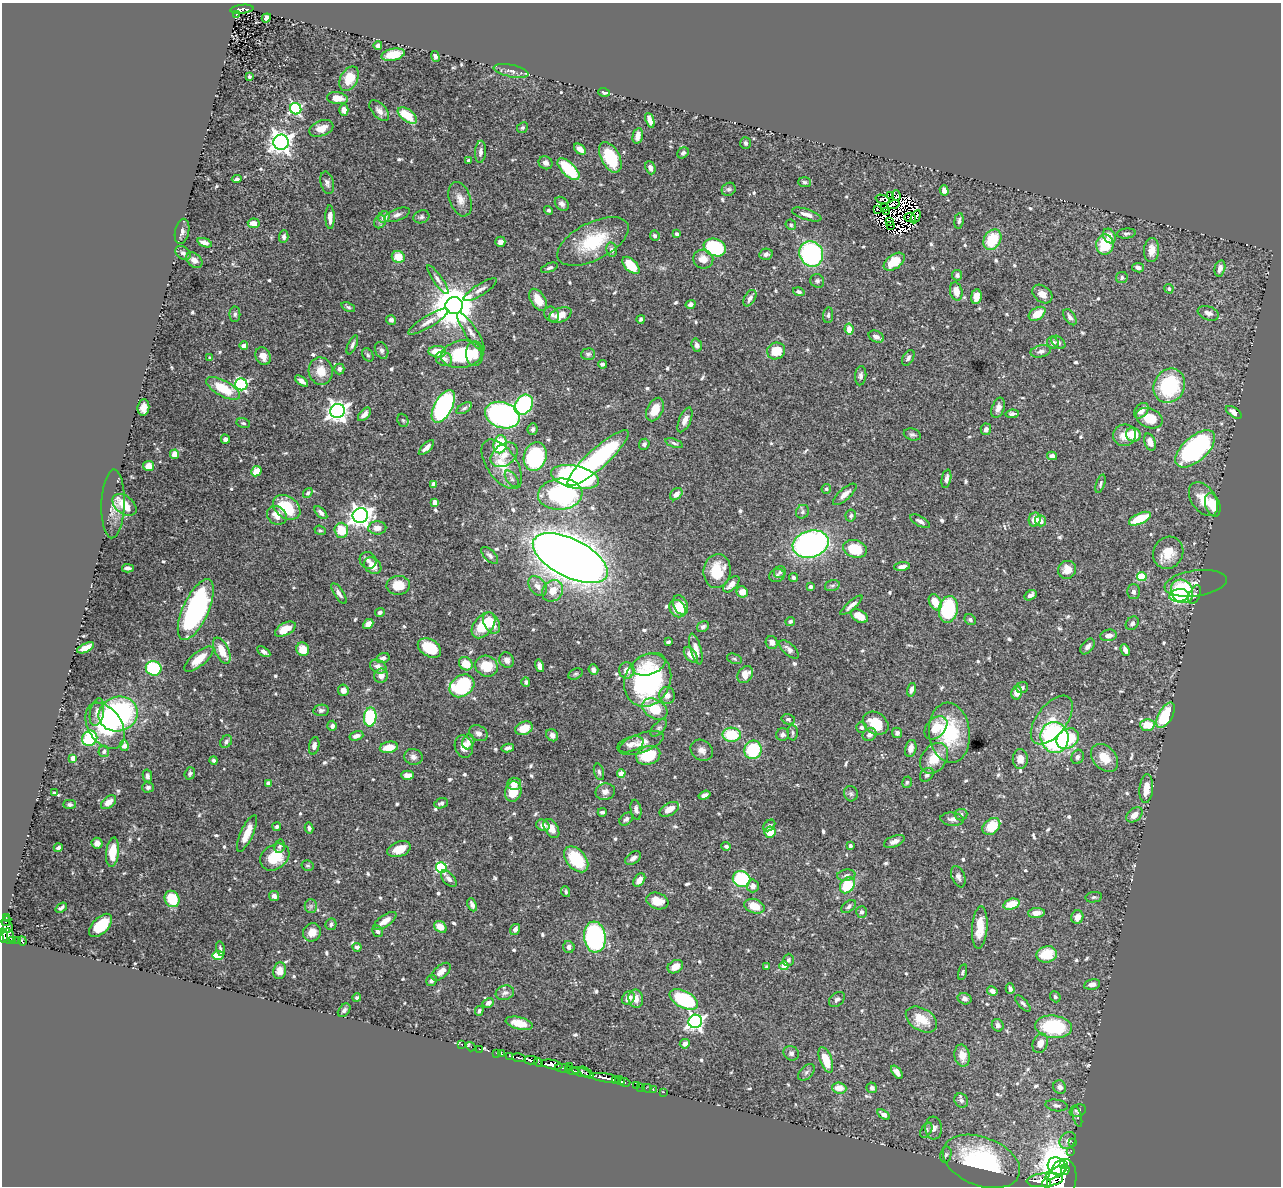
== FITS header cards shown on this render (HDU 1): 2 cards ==
NAXIS1  =                 1279
NAXIS2  =                 1184

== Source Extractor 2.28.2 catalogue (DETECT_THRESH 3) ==
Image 1279 x 1184 px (HDU 1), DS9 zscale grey, 1 PNG px = 1 image px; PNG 1283 x 1188 px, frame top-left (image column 1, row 1184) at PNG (2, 3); each listed source drawn as its Kron ellipse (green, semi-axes under 4 px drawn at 4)
Background 0.422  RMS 0.015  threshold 0.0444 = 3 sigma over >= 5 px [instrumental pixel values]
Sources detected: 701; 17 with non-positive FLUX_AUTO (blend fragments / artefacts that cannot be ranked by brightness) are neither listed nor drawn; of the other 684, the 500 brightest by FLUX_AUTO listed and drawn (184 fainter detections omitted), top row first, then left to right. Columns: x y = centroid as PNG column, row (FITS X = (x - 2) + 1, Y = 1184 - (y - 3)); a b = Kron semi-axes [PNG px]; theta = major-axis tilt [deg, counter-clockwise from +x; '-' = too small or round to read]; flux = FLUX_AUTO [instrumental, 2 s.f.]
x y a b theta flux
242 9 11 4 7 110
237 14 3 2 - 16
266 18 5 4 - 5.2
378 45 4 4 - 4.1
393 55 12 6 12 20
435 57 5 4 - 2.2
511 71 18 6 -12 6
249 77 3 3 - 2.2
349 79 13 8 63 17
604 92 6 3 -17 3
337 98 10 6 -7 11
296 109 6 5 - 150
344 110 6 4 -89 6.2
379 111 12 6 -48 5.4
407 115 11 6 -38 28
650 120 8 4 -69 8
321 128 12 7 20 12
522 128 6 5 - 2.2
638 136 8 5 78 6.8
281 142 7 7 - 780
746 143 6 5 - 2.5
580 149 7 4 -41 7.7
480 152 11 5 85 4.2
683 153 6 5 - 2.1
610 157 16 9 -63 47
469 161 3 3 - 2.9
545 163 7 6 - 4.4
650 168 7 5 -69 4.3
569 169 14 6 -44 57
237 179 5 3 - 2.3
805 182 6 5 - 1.9
327 183 11 6 -75 3.7
729 189 7 6 - 2.1
944 190 5 4 - 4.9
891 196 3 2 - 16
896 196 5 2 - 4.8
460 199 18 10 -71 9.2
883 199 7 3 -18 2.7
562 204 8 6 -46 3.3
893 204 6 2 18 1.8
884 207 3 2 - 1.9
877 209 3 2 - 4.8
549 210 4 4 - 2.1
886 211 4 2 - 3.5
807 214 15 5 -18 7.3
397 215 13 6 21 4.1
330 217 12 4 -89 6.4
384 217 6 5 - 7.9
421 217 8 6 18 2.7
910 217 5 4 - 2.9
916 217 7 3 62 2.8
959 221 8 4 82 2.6
380 222 7 5 57 2.4
889 222 3 3 - 5.6
254 223 6 5 - 9.5
791 225 5 5 - 1.8
890 225 3 2 - 2.2
182 231 13 7 78 4.3
676 234 4 3 - 3.2
1126 234 9 5 6 2.4
655 236 5 4 - 2.6
1109 236 8 6 -61 8
284 237 6 4 87 2.3
992 240 11 8 58 41
593 241 39 18 27 52
500 242 5 5 - 4.4
205 243 8 4 -19 6.1
1105 244 10 8 81 40
715 247 11 8 -22 83
612 250 7 5 -80 3.9
1152 250 12 7 87 9
183 253 8 6 -40 2.9
766 254 7 5 13 3.7
811 254 13 11 -63 140
398 257 6 6 - 16
703 259 10 9 - 10
194 260 9 6 -39 6
894 262 12 7 36 23
631 265 10 6 -46 29
549 268 9 4 20 2.5
1138 268 6 4 -11 3.6
1220 268 8 5 75 5.8
957 275 5 5 - 3.1
1122 277 6 5 - 2.6
438 280 17 4 -55 4.3
817 281 7 6 - 3
1169 289 5 4 - 1.8
480 290 19 5 32 5.4
956 291 9 6 -77 11
799 292 6 4 -16 2.5
1042 294 11 8 -39 8.1
976 297 7 5 82 10
750 298 9 5 60 4
538 300 12 7 -58 18
690 304 5 4 - 3.1
454 306 9 8 - 4000
348 307 7 4 -21 1.8
1208 313 11 6 -20 4.8
235 314 8 5 89 2.3
552 314 8 6 -50 3.4
1037 314 9 5 33 18
560 315 12 7 22 14
828 315 8 5 83 2.4
1070 317 9 5 -57 3.6
641 319 4 4 - 2.2
391 320 5 4 - 3.1
428 322 23 6 31 8
849 329 5 4 - 11
471 332 23 6 -56 7.9
876 337 8 5 -26 4.5
1058 342 8 5 -40 2.4
1053 343 6 5 - 5.2
352 345 10 4 65 2.6
697 345 7 5 -72 3.7
244 346 4 4 - 8.1
382 350 9 6 -64 3.2
776 351 9 8 - 24
1041 351 10 6 13 4.3
437 352 9 6 -1 20
462 354 21 13 10 59
475 354 12 8 90 12
588 354 7 5 1 2.3
368 355 7 5 -60 1.9
263 356 9 7 -65 7.8
210 358 4 4 - 2
908 358 8 5 58 3.3
444 359 8 7 - 6.8
603 364 4 4 - 2.1
339 369 5 5 - 3.8
321 371 14 12 -78 15
861 376 9 5 84 3.2
301 381 7 4 -37 5.9
241 384 6 6 - 160
1169 386 18 15 61 76
223 388 19 7 -29 32
524 405 11 8 55 120
443 406 18 9 61 230
143 408 8 6 83 6.8
464 408 8 4 31 2.3
998 408 10 6 69 5.6
655 410 12 7 63 17
337 411 7 7 - 640
1141 411 9 6 51 6.9
1234 412 9 4 -35 6.7
364 414 8 4 47 5.4
1012 414 7 4 8 3.3
502 415 18 13 -17 260
1149 418 14 9 -23 22
403 420 7 5 -67 1.8
685 420 13 6 66 6.1
243 423 7 4 -11 1.9
533 429 6 5 - 2.4
986 429 6 5 - 3.9
912 435 9 5 -16 2.6
1124 435 11 10 - 13
1133 435 7 7 - 25
225 439 4 4 - 3.1
1150 442 9 5 -70 9.1
674 443 9 4 -19 2.2
500 444 9 6 79 57
644 444 6 5 - 2.7
426 448 10 4 45 5.3
1195 449 24 12 42 200
174 454 5 4 - 8.3
504 455 15 10 37 12
535 456 14 11 72 100
1052 456 5 4 - 4.3
598 458 40 10 42 160
502 464 28 15 -55 25
148 466 5 5 - 9.7
256 471 5 4 - 17
575 477 24 11 -12 220
512 479 9 5 -54 2.8
946 479 9 4 78 4.2
434 484 4 4 - 7.3
1101 484 9 4 71 2.1
826 489 5 4 - 1.9
308 493 5 4 - 1.8
560 494 22 15 4 140
676 494 7 5 44 6.6
845 494 15 5 42 6.5
1203 499 19 12 -55 19
435 502 4 4 - 10
113 504 34 11 88 11
124 505 14 9 -39 24
1213 505 12 7 -73 19
287 507 15 10 -35 41
802 512 7 6 - 2.4
321 513 8 4 -44 3.5
277 515 10 8 -35 11
851 515 6 5 - 2.1
360 516 8 7 - 720
1035 519 7 6 - 10
1140 519 12 5 25 32
920 521 11 5 -30 3.4
1040 521 5 5 - 5.4
377 528 9 6 2 7.8
320 530 6 4 -20 1.8
341 530 7 7 - 27
811 544 18 13 16 280
855 549 12 8 -16 31
1168 553 16 15 - 20
490 555 11 5 -46 3.1
570 558 41 19 -27 3100
368 560 9 7 -48 4.3
373 566 9 7 -41 11
902 566 8 4 6 4.8
128 568 6 3 -3 3.3
1067 570 9 8 - 11
717 571 17 13 81 31
780 572 6 5 - 2.1
777 576 8 6 15 2.9
1142 576 5 4 - 42
793 578 5 4 - 2
1196 583 31 13 8 12
731 584 10 5 45 7.5
398 585 12 9 3 18
538 586 11 7 -52 6.9
832 586 7 5 16 2.2
810 587 4 3 - 2.6
553 591 11 10 - 13
1182 591 12 10 -54 110
742 592 6 5 - 9.3
1133 592 7 6 - 3.5
339 593 12 4 -58 4.1
1030 595 6 4 33 4.1
1179 595 10 6 10 54
1195 595 10 5 67 2.9
935 602 8 6 -63 16
681 605 10 7 -67 20
851 605 14 4 41 4.5
678 609 9 7 -57 16
196 610 33 13 65 180
948 610 13 9 80 82
380 612 5 4 - 2.7
859 616 9 5 -30 13
970 620 6 5 - 2.2
790 621 5 4 - 2.1
491 623 11 7 -61 18
1132 623 7 5 50 2.7
368 624 6 4 44 8.8
483 625 15 9 51 32
703 627 6 5 - 2.9
285 629 11 6 28 16
1109 635 8 5 10 5.2
668 642 4 3 - 2.1
772 642 6 6 - 6.1
1088 646 9 5 52 4.1
86 648 9 4 26 12
429 648 12 8 -30 34
303 649 7 6 - 16
696 649 16 5 -74 9.2
789 649 12 5 -43 4.6
1125 650 6 4 -67 4.6
222 651 14 6 -64 18
264 652 7 4 -31 3.6
691 655 9 5 -51 9.8
383 658 7 5 15 3.7
199 659 18 7 39 17
734 659 8 5 -20 1.8
507 660 8 7 - 4.9
466 664 7 6 - 17
649 664 17 10 19 14
487 666 11 10 - 25
539 666 6 4 -76 4.2
378 667 8 6 -28 6.1
154 668 8 7 - 89
593 670 5 5 - 3.2
627 670 8 7 - 7.1
576 674 8 5 26 1.9
745 674 9 7 51 11
381 676 7 7 - 6.3
648 680 27 22 65 160
526 682 5 4 - 2.2
462 686 13 10 35 100
1022 688 6 5 - 2.4
343 690 6 5 - 6.6
911 690 7 4 76 3.2
1016 693 7 5 80 8.9
667 695 8 8 - 5.9
655 709 13 9 -31 29
321 710 8 5 8 3.1
97 712 14 7 80 5.6
118 714 20 17 16 170
1165 715 14 7 61 58
370 717 9 6 86 71
788 719 7 5 -16 2.6
1052 720 28 15 53 23
876 723 14 10 -34 27
1147 725 7 6 - 21
105 726 25 16 -56 59
332 726 5 5 - 3
862 727 5 5 - 2.3
524 728 9 6 21 15
659 728 10 5 47 2.4
936 728 13 9 46 17
479 733 9 7 -29 5.2
793 733 8 5 -88 2
897 733 5 5 - 3
949 733 30 20 -84 66
782 734 6 6 - 2.8
552 735 6 5 - 3.7
732 735 9 7 -1 36
869 735 7 6 - 4.4
356 736 7 4 18 5.5
1054 737 15 14 - 190
90 738 8 7 - 80
1068 739 12 9 32 45
226 742 7 5 49 2.4
468 742 7 6 - 5.8
641 743 23 9 20 11
631 744 14 7 18 5.5
124 746 5 4 - 7.5
314 746 9 5 79 3.9
389 747 9 5 10 17
464 747 11 9 -71 9.8
508 748 6 4 10 3.2
911 748 9 5 77 7.1
702 750 12 10 -34 6.4
753 750 9 8 - 66
104 751 6 5 - 2.5
648 755 12 9 17 37
413 757 9 8 - 4.4
1078 757 7 6 - 2.7
73 758 4 4 - 14
934 758 17 12 54 20
1105 758 16 11 -47 17
1020 759 10 7 -90 7.6
214 760 4 3 - 2
599 772 8 5 -74 2.5
190 773 6 5 - 2.2
621 774 4 4 - 15
407 775 6 4 -1 5.8
927 775 8 6 45 3.1
147 776 6 4 -79 2.6
907 782 6 4 74 1.9
268 783 4 4 - 4.9
514 784 7 6 - 7.4
148 787 6 5 - 2.4
1146 789 14 7 84 15
513 791 10 8 75 22
605 792 10 8 14 5.9
54 793 3 3 - 1.7
851 794 8 6 -74 2.5
705 795 6 4 18 4
108 802 9 5 38 8.9
441 803 7 5 20 2.7
69 804 6 4 0 2.3
669 809 11 6 30 9
636 810 10 5 -80 3.9
602 812 4 3 - 2.5
961 815 6 6 - 2.8
1135 815 9 6 42 8.8
626 819 7 5 43 2.5
952 819 12 6 -6 4.4
543 825 7 5 -25 5.8
769 825 7 5 42 2.2
991 826 10 7 39 22
277 827 4 4 - 2.3
309 828 5 4 - 2.6
551 829 10 6 -57 9.1
770 832 6 5 - 18
247 833 20 6 65 15
894 841 11 5 22 4.7
97 843 5 5 - 6
280 846 7 5 77 2.2
726 846 4 3 - 3.1
850 846 3 3 - 2.7
58 848 4 3 - 3
399 849 12 7 20 15
112 852 15 6 84 21
275 857 16 12 37 30
633 858 9 5 33 4
576 859 15 9 -49 48
308 865 6 5 - 1.7
441 868 5 5 - 90
846 875 9 5 8 2.7
958 877 11 6 -69 3.8
449 879 10 5 -48 4.6
742 879 9 8 - 71
639 880 7 5 53 8.8
847 885 9 6 52 33
753 886 6 6 - 5.3
566 892 5 4 - 1.7
274 896 5 5 - 4.1
1094 897 8 5 9 2.1
172 899 8 7 - 31
657 901 11 8 -18 14
1011 904 8 5 17 20
472 905 7 4 -66 3.9
311 906 7 6 - 2.8
754 906 10 7 -20 17
848 906 8 5 39 2.5
61 908 6 3 37 2.1
862 912 6 5 - 2.5
1036 913 8 5 4 5.9
1077 917 7 6 - 8.5
6 918 3 2 - 18
6 921 5 4 - 28
385 921 13 5 34 8.7
331 924 6 5 - 2.7
101 925 14 8 46 30
5 927 8 6 -10 110
440 927 7 5 -38 10
980 927 21 7 86 16
515 929 6 5 - 4.1
377 931 6 5 - 3.3
312 932 9 8 - 10
3 936 7 3 -81 350
8 936 7 5 -77 240
595 937 15 11 -84 180
13 940 3 3 - 19
18 941 4 3 - 71
22 941 4 2 - 34
357 947 4 4 - 3.5
569 947 6 5 - 3.8
220 949 7 4 -77 2.1
1047 954 10 8 11 27
218 955 5 4 - 24
788 960 6 5 - 2.4
784 966 4 4 - 27
675 967 8 6 32 8.8
767 967 4 3 - 2
280 971 8 6 81 10
441 972 11 6 41 6.4
962 972 8 4 75 1.7
431 980 5 5 - 3.4
1092 984 8 5 12 4
1010 989 5 4 - 3.4
992 991 5 4 - 4
505 993 9 7 16 3.4
1055 997 6 4 -48 1.8
357 998 4 3 - 1.9
628 998 7 6 - 7.4
636 999 9 7 -81 7.2
684 999 15 8 -27 89
837 999 9 6 38 3
965 999 7 5 -16 3.1
488 1003 6 4 29 4
1023 1003 10 4 -48 2.5
344 1010 7 5 50 3
479 1011 5 4 - 1.9
921 1019 17 11 -32 21
695 1021 7 6 - 320
519 1023 14 6 -13 15
998 1025 6 5 - 3
1054 1027 18 11 -6 67
1040 1043 10 7 67 7.9
685 1044 5 4 - 4.6
462 1045 2 2 - 7
471 1047 5 3 - 4.9
479 1049 3 2 - 5.6
497 1053 3 2 - 9
791 1053 8 7 - 3.5
501 1054 3 3 - 33
510 1056 3 2 - 77
962 1056 11 7 -79 9.5
519 1058 7 3 -12 220
531 1060 7 3 1 14
826 1060 13 6 -69 22
538 1062 5 3 - 170
552 1064 11 4 -11 1400
569 1066 2 2 - 24
563 1068 8 3 -5 290
572 1070 7 3 -14 190
581 1072 9 3 -16 230
806 1072 10 6 45 2.8
897 1072 7 4 -52 5.8
586 1073 8 3 -36 120
606 1078 16 3 -9 850
615 1081 3 2 - 380
620 1081 5 4 - 650
625 1082 5 3 - 74
636 1085 3 2 - 9.7
640 1087 2 2 - 6.4
1060 1087 7 6 - 4.2
646 1088 5 2 - 6.6
839 1088 7 5 -3 14
872 1088 5 5 - 2.8
653 1090 2 2 - 6
664 1092 2 2 - 8.5
961 1100 7 6 - 3.5
1056 1105 11 5 -7 3.3
1078 1111 8 6 16 2.9
883 1115 7 4 -33 4.8
1077 1117 10 4 -74 1.9
934 1128 11 8 -85 5.3
926 1130 8 5 60 2.3
1068 1140 9 7 49 5.4
1073 1142 3 2 - 13
1071 1151 2 2 - 5.4
946 1155 8 5 77 2.3
981 1161 40 24 -21 130
1064 1164 2 2 - 97
1057 1166 9 8 - 380
1065 1170 4 3 - 350
1056 1172 13 4 29 1100
1045 1180 18 7 6 2100
1062 1180 21 14 77 3200
1046 1184 4 3 - 350
At the frame edge (FLAGS 8, measured only in part): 2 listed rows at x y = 3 936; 1062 1180
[184 fainter detections neither listed nor drawn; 17 non-positive-flux detections neither listed nor drawn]